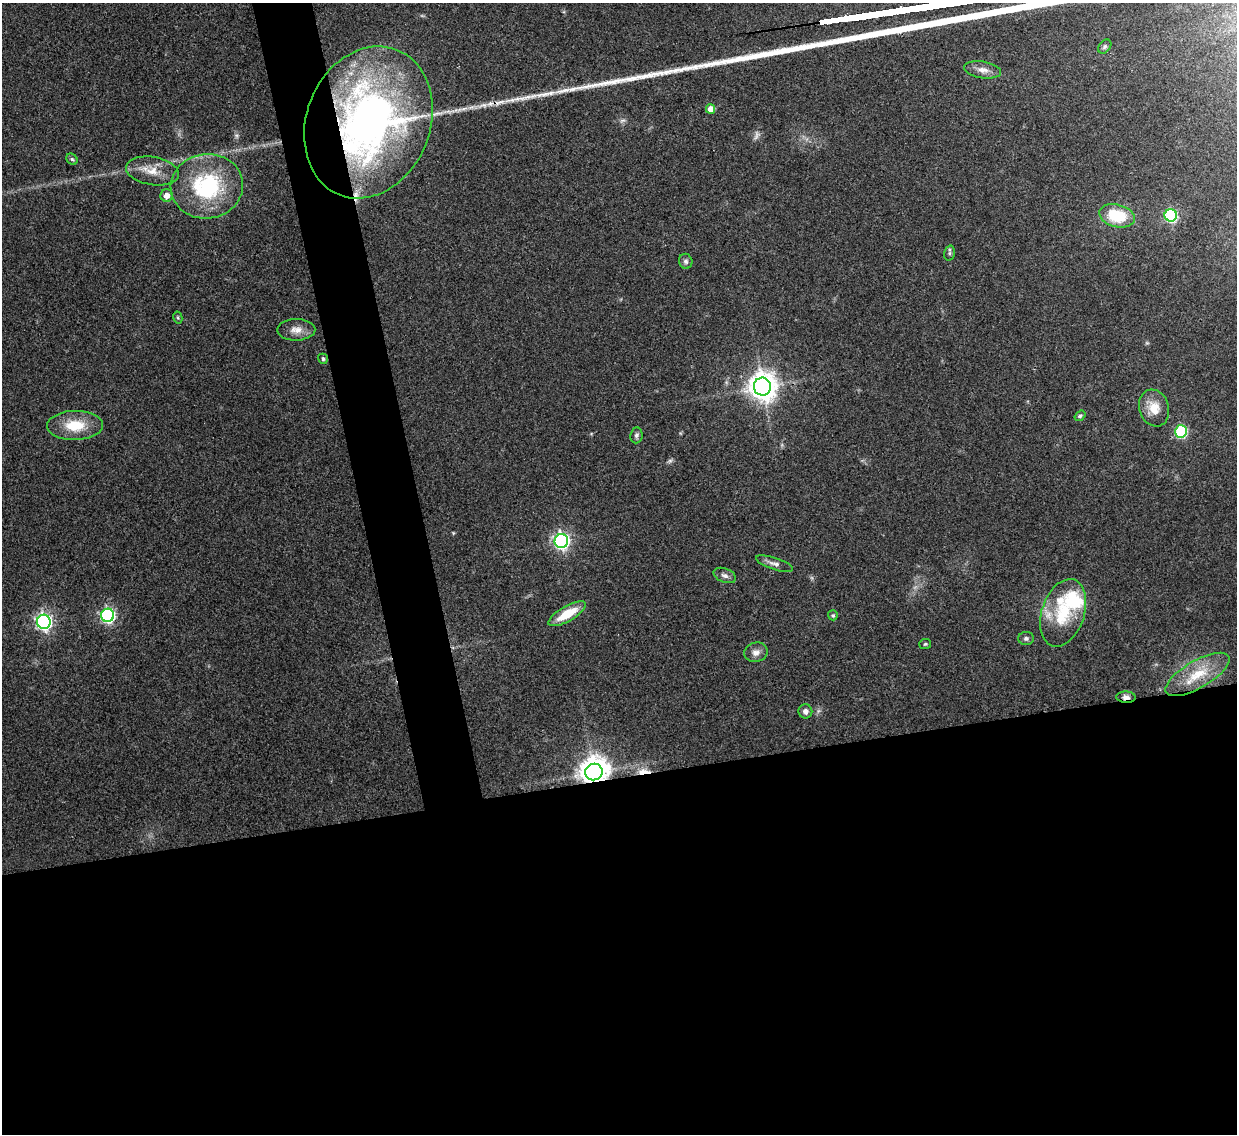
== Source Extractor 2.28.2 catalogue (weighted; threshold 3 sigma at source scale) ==
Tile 15 of 4 x 4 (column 3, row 4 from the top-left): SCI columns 2469-3703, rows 139-1270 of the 4937 x 4921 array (HDU 1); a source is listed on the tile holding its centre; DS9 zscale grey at full resolution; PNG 1239 x 1136 px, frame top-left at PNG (2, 3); each listed source drawn as its Kron ellipse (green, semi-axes under 4 px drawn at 4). Shown black and unused: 35% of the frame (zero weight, under 3 of 4 exposures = <1% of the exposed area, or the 3 px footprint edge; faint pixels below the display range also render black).
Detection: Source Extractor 2.28.2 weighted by HDU 2 'WHT'; one run over the whole footprint, this tile lists its part. Background 0.0961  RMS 0.0062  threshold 0.028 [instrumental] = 3 sigma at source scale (4.5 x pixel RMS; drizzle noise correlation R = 1.50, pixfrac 1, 0.05/0.05 arcsec/px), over >= 5 px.
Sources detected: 42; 1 too faint to see at this stretch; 1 long thin detection or spike segment (spike, bleed or trail) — neither listed nor drawn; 4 inside a brighter listed object's ellipse — not listed separately; the other 36 listed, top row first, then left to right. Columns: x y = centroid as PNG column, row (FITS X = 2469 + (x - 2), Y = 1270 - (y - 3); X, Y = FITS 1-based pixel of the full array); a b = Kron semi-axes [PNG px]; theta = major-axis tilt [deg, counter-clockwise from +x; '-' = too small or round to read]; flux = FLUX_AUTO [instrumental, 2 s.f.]
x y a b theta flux
1105 47 8 5 51 1.3
983 70 18 8 -9 5
711 109 5 4 - 6.1
368 122 78 62 68 330
72 159 6 5 - 1
152 171 27 14 -9 12
207 186 36 32 8 65
167 195 6 6 - 5.3
1171 215 6 6 - 72
1117 216 18 11 -14 28
949 253 7 5 76 1.4
686 261 7 6 - 1.7
178 318 6 4 -78 0.86
296 330 19 11 1 6.3
323 359 5 4 - 1.2
762 387 9 8 - 860
1154 408 19 14 -71 11
1080 416 6 4 35 1.1
75 425 28 14 1 19
1181 431 6 6 - 64
636 435 8 6 85 1.8
561 541 7 7 - 200
774 564 19 6 -18 3.2
725 575 12 7 -21 2.5
1063 613 35 21 71 31
567 614 21 7 30 17
108 615 6 6 - 130
833 615 5 5 - 0.97
44 622 7 7 - 200
1026 638 8 6 1 1.6
925 644 6 5 - 1
756 652 12 9 14 4
1197 674 36 13 30 20
1126 697 9 5 -2 2.8
805 711 7 7 - 2.5
594 772 9 8 - 930
Overlapping masked pixels (flux is a lower limit): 3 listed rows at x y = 368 122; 1126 697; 594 772